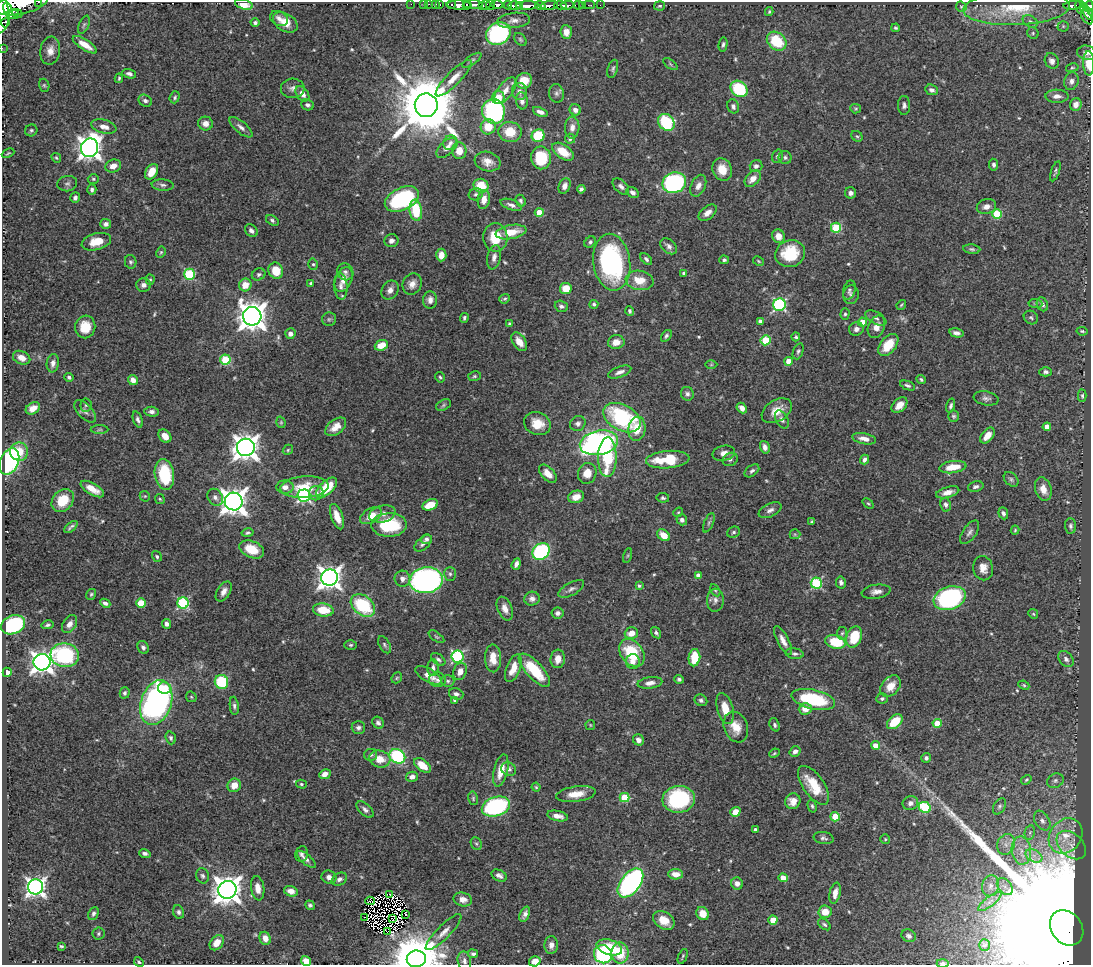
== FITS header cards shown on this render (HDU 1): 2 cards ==
NAXIS1  =                 1089
NAXIS2  =                  963

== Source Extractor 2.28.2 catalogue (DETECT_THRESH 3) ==
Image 1089 x 963 px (HDU 1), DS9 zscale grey, 1 PNG px = 1 image px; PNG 1093 x 967 px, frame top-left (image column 1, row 963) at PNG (2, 2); each listed source drawn as its Kron ellipse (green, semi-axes under 4 px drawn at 4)
Background 0.498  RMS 0.018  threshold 0.0548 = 3 sigma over >= 5 px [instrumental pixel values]
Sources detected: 566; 7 with non-positive FLUX_AUTO (blend fragments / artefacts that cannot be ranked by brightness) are neither listed nor drawn; of the other 559, the 500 brightest by FLUX_AUTO listed and drawn (59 fainter detections omitted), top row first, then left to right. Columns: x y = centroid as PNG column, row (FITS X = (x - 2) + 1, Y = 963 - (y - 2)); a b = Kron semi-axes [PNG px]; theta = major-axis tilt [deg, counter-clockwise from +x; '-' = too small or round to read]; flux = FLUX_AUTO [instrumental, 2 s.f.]
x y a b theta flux
38 2 3 2 - 25
21 4 27 10 13 1200
244 4 9 5 -14 21
411 4 2 2 - 4.8
423 4 2 2 - 4.4
429 4 2 2 - 5.7
440 4 3 2 - 8.3
452 4 4 3 - 27
436 5 4 3 - 23
459 5 12 4 -2 550
467 5 4 3 - 110
473 5 9 3 1 450
482 5 4 3 - 32
486 5 5 3 - 53
490 5 4 3 - 48
497 5 5 3 - 200
508 5 4 3 - 71
540 5 5 3 - 110
560 5 6 3 -3 67
567 5 7 3 5 53
578 5 5 3 - 19
583 5 2 2 - 3.8
589 5 6 2 -1 5.7
600 5 2 2 - 2.9
514 6 7 4 1 180
520 6 3 2 - 51
527 6 11 4 1 440
549 6 9 4 6 250
660 6 5 4 - 2.2
1073 6 10 3 4 97
1080 6 7 3 -80 76
1084 6 3 2 - 19
1089 6 5 3 - 120
961 7 6 5 - 2
7 8 5 3 - 200
1016 8 53 17 2 64
3 10 18 6 -83 800
769 12 4 3 - 1.6
17 13 5 3 - 75
1088 13 7 3 -61 70
13 14 5 5 - 84
1086 17 8 3 -55 76
279 18 9 7 -27 6.2
514 20 16 7 6 7.6
1030 21 8 5 -29 3.4
285 22 13 8 -31 18
255 23 4 4 - 3.1
84 25 9 5 65 2.5
3 26 10 4 49 140
1063 26 5 5 - 2
895 28 4 3 - 2
566 32 7 6 - 12
1033 33 6 5 - 2.3
498 34 12 11 - 180
520 39 7 5 -51 2.2
777 41 11 8 -41 50
723 44 7 4 80 2.7
85 45 14 5 -33 15
2 48 2 2 - 3.1
50 51 14 10 81 11
1087 53 9 7 -12 6.1
472 60 11 4 35 2.9
1052 61 8 6 -61 6.2
1089 63 12 5 -89 21
670 64 8 4 -36 1.9
1072 68 6 3 12 1.6
613 69 9 5 74 2.8
129 74 7 4 -15 3.7
119 78 4 3 - 1.8
454 78 24 7 45 15
524 81 8 7 - 26
1071 81 9 7 72 5.8
44 85 7 5 -73 2
293 88 12 9 5 6.2
739 89 9 7 -42 70
932 90 6 5 - 5.1
505 91 15 7 53 12
519 92 8 7 - 6.4
556 93 9 7 -79 4.5
302 94 8 5 -52 9.4
1057 96 11 6 -1 7.7
175 97 6 5 - 2.3
498 98 6 6 - 23
145 101 7 5 -30 4.5
522 101 8 6 -84 6.2
1076 104 6 5 - 9.1
307 105 6 5 - 4.2
426 105 12 11 - 12000
904 105 9 6 88 4.1
733 106 7 5 -70 4
856 109 5 4 - 1.6
575 110 6 5 - 6.1
493 111 12 11 - 180
540 112 8 4 -22 5.7
666 122 9 7 -48 81
205 123 7 7 - 8.9
104 127 13 6 -15 9.5
241 127 14 5 -40 6
488 127 8 7 - 23
572 128 11 7 86 8.2
31 130 6 6 - 2.3
510 132 11 10 - 26
538 136 6 6 - 50
857 136 6 5 - 2
570 139 5 5 - 2.9
450 143 7 7 - 5.4
90 148 9 8 - 1000
447 148 12 7 44 8.7
459 151 8 7 - 14
563 152 12 7 -34 25
8 153 7 3 25 1.6
777 156 7 5 72 2.8
785 157 7 6 - 3.2
56 158 5 4 - 1.7
541 158 11 10 - 48
487 162 13 9 -17 11
994 165 6 4 -80 4.2
113 166 8 6 19 9.8
756 166 6 6 - 3.6
722 169 11 9 -70 18
1055 171 10 3 71 2.4
152 172 8 6 59 15
93 179 5 4 - 2
753 179 10 6 46 11
674 183 12 10 22 210
67 184 10 7 8 4.3
163 185 11 5 -5 3.8
481 186 7 7 - 30
565 186 8 5 66 6.7
621 186 10 6 -43 4.6
698 186 11 7 66 7.5
92 189 5 4 - 3.4
581 189 4 4 - 3.3
633 192 7 5 -34 4.7
850 193 6 5 - 5
476 194 7 6 - 3.2
75 198 5 4 - 3.7
402 199 18 11 26 170
484 199 10 6 81 11
521 201 6 5 - 2.9
511 205 11 5 -21 5.2
986 207 10 7 16 8
416 210 10 6 -82 48
539 212 4 4 - 22
708 213 10 6 39 8.5
997 214 5 5 - 59
272 220 7 4 -34 2.8
106 224 5 5 - 3.7
836 228 5 5 - 74
251 231 7 5 -44 4.5
511 232 15 7 9 24
778 236 7 6 - 12
495 237 14 12 -88 31
391 241 7 6 - 5.7
96 242 15 8 14 22
590 242 6 5 - 3.4
669 246 9 6 -42 5.4
972 249 8 4 -6 2.6
161 252 6 4 62 1.7
790 254 15 13 19 53
441 255 6 5 - 11
494 257 12 7 79 7
646 259 7 4 -46 3.2
724 260 5 4 - 2.5
758 261 6 4 -29 1.5
131 262 7 5 -78 2.6
612 262 28 18 -82 220
313 264 6 4 -75 2.1
276 271 8 7 - 24
345 272 9 7 -57 4.3
684 273 4 3 - 2.8
190 274 5 5 - 99
259 274 7 6 - 3
150 280 5 4 - 1.6
344 280 13 8 67 12
640 280 14 9 -9 23
311 283 4 3 - 2.1
412 284 11 9 65 9.3
143 285 7 6 - 5.2
245 285 6 6 - 16
341 286 13 7 -85 5.9
566 288 6 5 - 24
390 290 10 8 58 7.5
849 290 9 6 75 3.4
851 295 9 7 82 4.5
505 299 5 4 - 2
430 300 8 7 - 6.2
1035 303 7 4 -6 2
594 304 4 4 - 2.7
1042 304 7 5 -66 4
779 305 6 6 - 190
901 305 5 3 - 1.6
561 306 7 5 -19 4
630 311 5 4 - 3
845 314 6 4 89 2.2
252 316 9 9 - 1800
1031 317 7 6 - 2.6
464 318 5 3 - 2.2
876 318 11 6 -28 4.5
329 319 7 7 - 2.7
760 321 4 4 - 6.2
863 322 4 4 - 15
509 324 4 3 - 1.8
85 327 11 10 - 25
876 327 11 8 66 9.9
856 329 7 6 - 5.3
1082 331 5 3 - 1.7
956 333 7 4 -14 4.8
290 334 5 5 - 5.9
666 336 7 4 52 2.6
796 337 4 4 - 2.2
765 340 5 5 - 65
519 342 10 6 -54 13
616 342 8 7 - 12
381 345 7 5 22 18
888 345 13 7 50 31
798 351 8 5 69 2.8
22 358 9 6 -24 11
225 360 5 5 - 61
789 361 4 4 - 17
53 363 9 6 82 5.8
711 365 6 4 1 1.6
620 372 12 5 20 6.5
1046 372 6 4 0 2.9
475 376 6 5 - 2.2
69 377 5 4 - 2.3
440 377 5 4 - 2.2
133 380 5 4 - 9.1
921 380 5 4 - 2.2
908 385 8 4 -22 3.2
687 394 7 6 - 4.1
1082 396 6 4 89 2
986 398 12 7 -11 4.9
86 405 7 5 83 2.3
443 405 8 5 28 2.7
899 405 9 6 44 11
951 406 7 4 74 2.9
33 408 7 5 30 9.8
742 408 5 4 - 6.8
85 411 14 7 -46 5.6
777 411 16 10 31 18
152 412 7 5 -4 3.9
953 416 6 5 - 2.3
622 418 20 13 -28 140
782 419 10 6 -61 5.4
138 420 8 4 -70 3.9
281 422 6 4 -71 1.6
578 423 8 7 - 4.7
537 424 13 11 -21 20
336 427 12 7 38 12
1047 427 4 4 - 11
637 429 12 8 82 24
100 430 9 4 1 2.3
165 436 7 5 -48 11
987 436 9 5 51 14
864 439 12 5 -12 8.5
599 443 19 12 12 370
246 447 9 8 - 1300
765 447 6 4 -75 5.5
288 450 5 4 - 1.6
19 452 9 9 - 24
724 453 11 7 11 8.4
607 457 20 9 89 80
730 459 8 6 30 3.3
864 459 5 3 - 4
668 460 22 8 5 52
9 461 14 9 67 210
953 467 14 6 8 23
752 471 8 5 37 3.6
587 473 10 9 - 15
164 474 15 9 -82 70
548 474 11 6 -47 11
1011 479 8 6 -46 3
285 487 8 6 1 8.1
304 487 24 10 4 35
976 487 8 5 13 3.7
327 488 13 6 42 41
92 489 13 5 -30 15
1043 489 12 8 -72 13
948 492 12 5 15 8.8
316 493 7 7 - 5.1
304 495 6 6 - 240
145 496 5 5 - 1.6
215 497 9 7 -58 5.4
576 497 8 6 21 11
663 498 6 4 -8 2.5
160 499 5 4 - 1.7
63 500 12 10 47 32
234 501 9 9 - 1400
868 503 6 4 -39 1.8
430 505 8 5 22 23
946 505 7 5 -77 4.1
770 510 12 6 26 5.4
678 512 5 4 - 1.5
1003 513 6 4 -68 3.4
382 514 13 8 14 8.5
371 516 12 7 30 16
337 517 13 6 -70 15
682 520 5 5 - 4.8
812 522 3 3 - 2
709 523 10 4 67 2.8
389 525 18 12 1 62
1070 526 7 5 -86 3.2
71 527 8 3 40 2.8
1015 530 4 4 - 1.5
733 532 7 5 21 2.8
970 532 13 6 55 5.1
248 533 6 4 12 2.5
795 534 5 5 - 1.6
663 535 7 5 -40 17
426 539 5 5 - 3.3
423 543 10 6 44 5.2
252 549 13 8 -23 27
541 551 9 7 38 190
157 556 5 4 - 2.4
628 556 8 3 71 1.8
516 564 6 4 70 5.8
983 568 12 10 -78 10
450 574 7 5 -90 2.9
698 575 4 4 - 9
330 578 8 8 - 1000
402 579 8 8 - 6.8
426 580 17 13 10 480
841 582 6 5 - 3.8
816 583 5 5 - 110
639 586 3 3 - 2.2
571 589 14 6 28 5
715 590 6 4 -60 1.8
224 591 11 6 59 7.1
876 592 14 7 8 7.1
91 594 6 5 - 2
950 598 16 11 18 180
532 599 8 7 - 5.5
715 600 11 8 87 6.6
105 603 5 4 - 4.1
141 603 5 4 - 39
183 603 5 5 - 130
363 605 14 9 -38 80
505 609 12 7 -68 9.1
323 610 10 6 -7 28
558 613 6 5 - 4.5
1033 614 5 4 - 1.5
69 624 10 6 58 6.8
167 624 5 4 - 4.4
13 625 12 9 22 160
48 625 6 4 12 2.8
631 633 6 5 - 14
656 633 6 4 -55 2.6
842 633 6 5 - 2.3
436 637 9 4 -35 2.2
854 637 11 7 71 45
783 641 16 5 -61 9.9
835 642 10 6 -14 49
351 645 6 4 1 2.1
384 645 9 5 -59 2.7
143 647 7 5 -63 3.6
632 653 15 11 -52 58
794 654 9 5 -8 3.5
65 655 14 12 -7 120
457 656 6 6 - 160
493 658 14 8 -88 17
694 658 8 6 84 34
438 659 8 5 -38 3.2
558 659 9 7 84 11
1066 659 9 6 -48 4.4
633 661 7 7 - 8.3
42 662 8 8 - 910
433 668 8 5 -89 4.6
513 668 14 7 68 17
534 670 21 8 -47 52
460 671 9 6 72 11
7 672 4 4 - 5.3
428 675 14 6 -31 12
397 678 6 5 - 1.6
679 679 5 4 - 2.7
438 680 8 7 - 4.1
448 681 6 5 - 2.8
221 682 7 6 - 60
650 683 12 6 8 7.1
1024 685 6 4 -23 1.7
890 686 12 8 48 18
164 688 6 5 - 24
125 693 6 5 - 3
456 694 7 5 -17 4.8
191 697 6 4 -45 1.7
813 699 22 9 -13 90
882 699 6 5 - 2.9
455 700 4 3 - 3.6
701 700 6 5 - 3.1
156 702 23 15 71 380
234 706 9 4 -84 3.3
725 709 16 8 -75 20
805 709 6 6 - 14
895 722 9 6 41 36
378 723 6 5 - 3.5
937 723 4 4 - 29
590 725 5 5 - 1.6
775 725 7 5 -69 3.3
736 727 16 11 -69 18
358 728 7 6 - 4.1
171 738 6 5 - 2.5
638 740 6 5 - 6.2
875 745 4 4 - 12
795 751 5 5 - 5
774 753 5 4 - 1.8
371 755 6 6 - 3.6
397 756 8 7 - 110
926 758 5 5 - 3.5
380 759 11 8 -13 19
423 765 9 5 -37 21
509 769 8 6 -30 3.9
501 770 16 7 76 21
325 774 6 4 26 8.2
412 777 6 5 - 7.2
1026 780 5 4 - 1.7
1055 781 8 7 - 4.1
301 784 5 4 - 1.9
234 785 7 6 - 13
814 785 22 10 -55 36
536 787 4 4 - 1.7
576 794 20 7 8 18
624 797 5 4 - 52
473 798 7 5 -77 2.2
679 799 16 13 7 120
793 801 8 7 - 10
910 803 8 7 - 5.9
496 806 14 9 17 170
812 806 6 4 -74 2.1
999 806 9 5 60 3.2
925 807 6 5 - 80
365 810 10 5 -41 4.2
735 812 5 4 - 14
558 816 10 5 -13 9
835 817 5 4 - 48
1042 821 11 7 -59 6
755 829 3 3 - 2.2
1030 832 7 5 78 2.8
1066 836 19 15 51 29
824 838 10 6 -11 3.6
885 839 5 5 - 1.6
476 844 7 5 -66 2.3
1006 844 10 8 67 9.3
1071 845 17 11 -43 12
1021 851 14 9 -81 16
145 853 5 3 - 3.6
301 854 8 6 80 3.7
1034 856 9 6 -29 7.4
306 859 12 5 -41 4.4
676 874 7 5 -2 11
202 876 8 6 -70 3.5
499 876 8 5 -26 4.7
329 877 7 6 - 6.3
783 878 4 4 - 15
339 879 8 6 28 4.6
630 883 17 9 52 330
737 884 6 5 - 6.3
991 886 10 8 76 8.1
1005 886 9 6 -49 6.4
36 887 7 7 - 600
258 888 12 6 -82 9.8
227 890 9 9 - 1800
291 891 7 5 -16 9
835 893 10 5 78 11
389 894 3 2 - 2.8
463 899 9 7 -13 8.7
370 901 5 2 - 2.3
990 902 14 4 38 6.8
310 905 5 4 - 2.4
179 912 7 5 -68 3.1
825 912 6 6 - 16
703 913 7 6 - 17
93 914 7 5 64 3.3
406 914 3 2 - 1.6
525 914 8 4 68 4.9
365 917 2 2 - 2.4
393 919 2 2 - 2.2
664 920 11 8 -35 21
773 920 4 4 - 34
824 924 7 4 -38 2.4
1067 928 19 15 -52 180000
387 932 3 2 - 280
444 932 24 6 46 10
98 934 6 6 - 2.2
909 936 7 6 - 4.2
265 938 7 5 -66 12
217 943 8 6 51 15
551 945 9 7 87 6.8
984 945 6 5 - 1.8
61 946 4 3 - 1.8
609 947 13 7 -17 45
620 953 10 8 90 35
473 954 5 4 - 3
603 954 9 8 - 160
683 956 8 3 68 1.7
416 959 9 8 - 7700
306 961 5 4 - 18
464 961 9 6 -77 4.7
535 961 6 5 - 13
139 962 5 4 - 2.2
943 963 6 3 -1 4.2
At the frame edge (FLAGS 8, measured only in part): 15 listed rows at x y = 38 2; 21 4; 244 4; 1089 6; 3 10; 3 26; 2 48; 1087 53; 1089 63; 1067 928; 416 959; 306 961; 535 961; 139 962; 943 963
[59 fainter detections neither listed nor drawn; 7 non-positive-flux detections neither listed nor drawn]